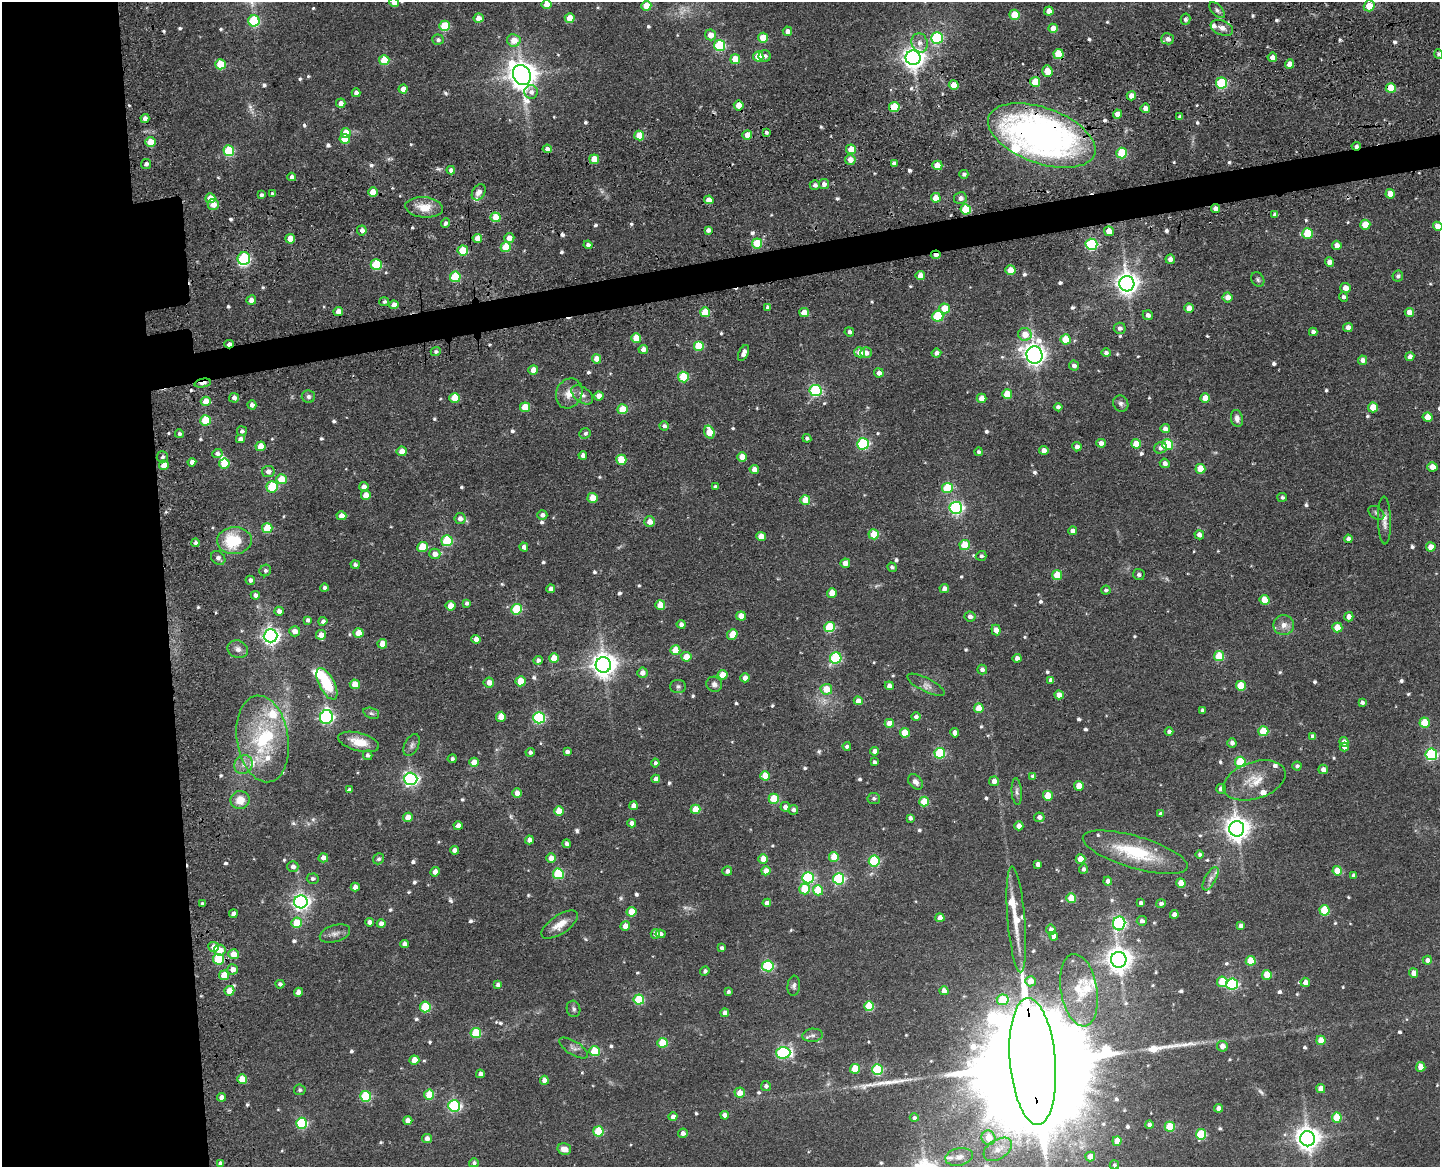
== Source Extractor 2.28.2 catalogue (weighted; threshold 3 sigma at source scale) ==
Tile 7 of 3 x 4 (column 1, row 3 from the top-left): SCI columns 305-1742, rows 1277-2441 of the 4896 x 4920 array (HDU 1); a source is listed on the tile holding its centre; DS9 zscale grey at full resolution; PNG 1442 x 1169 px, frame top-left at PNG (2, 2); each listed source drawn as its Kron ellipse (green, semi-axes under 4 px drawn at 4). Shown black and unused: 14% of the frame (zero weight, under 3 of 4 exposures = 9% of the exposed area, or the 3 px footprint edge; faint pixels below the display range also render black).
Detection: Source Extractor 2.28.2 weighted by HDU 2 'WHT'; one run over the whole footprint, this tile lists its part. Background 0.0674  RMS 0.008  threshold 0.0358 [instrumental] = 3 sigma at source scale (4.5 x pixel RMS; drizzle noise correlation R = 1.50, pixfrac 1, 0.05/0.05 arcsec/px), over >= 5 px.
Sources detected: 725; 6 too faint to see at this stretch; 2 inside a brighter object's white glare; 3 cosmic-ray / hot-pixel residue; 3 long thin detections or spike segments (spike, bleed or trail) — neither listed nor drawn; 19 inside a brighter listed object's ellipse — not listed separately; of the other 692, all 500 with FLUX_AUTO >= 1.88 (the completeness limit of this list) listed and drawn (192 fainter detections not listed), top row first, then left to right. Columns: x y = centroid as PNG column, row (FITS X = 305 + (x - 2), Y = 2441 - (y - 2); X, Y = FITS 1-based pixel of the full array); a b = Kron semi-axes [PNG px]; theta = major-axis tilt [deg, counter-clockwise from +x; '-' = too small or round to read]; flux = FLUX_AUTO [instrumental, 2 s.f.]
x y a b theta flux
394 2 4 4 - 8.2
546 4 5 4 - 10
646 6 5 5 - 17
1369 6 5 5 - 17
1217 10 10 5 -45 2.1
1049 11 4 4 - 7.3
1015 15 5 5 - 23
478 18 5 4 - 7.7
570 18 5 5 - 16
1185 19 5 5 - 2.1
254 21 5 5 - 55
445 26 5 5 - 35
1053 28 4 4 - 8.8
1222 28 12 7 -22 4.3
787 31 4 4 - 4
710 35 5 5 - 7.8
763 38 5 5 - 20
937 38 6 5 - 90
1168 39 6 5 - 4.2
438 40 6 5 - 2.4
514 40 6 6 - 12
920 43 9 8 - 4.9
720 45 5 5 - 68
1058 54 5 5 - 29
1439 54 5 4 - 2
758 56 5 5 - 25
765 56 6 6 - 2.8
1272 57 5 4 - 5.7
913 58 7 7 - 610
735 59 5 5 - 17
384 60 5 5 - 31
220 64 5 5 - 28
1290 64 5 4 - 8.7
1047 71 6 5 - 13
522 75 10 8 -63 1200
1035 82 5 5 - 22
1221 83 5 5 - 61
954 85 5 4 - 15
1391 88 5 5 - 26
403 89 4 4 - 6.1
531 92 7 6 - 3.7
356 93 4 4 - 3.9
1131 96 5 4 - 6.2
341 103 4 4 - 4.7
739 105 5 5 - 13
894 107 5 5 - 30
1145 108 5 4 - 4.9
1117 114 4 4 - 7.6
1180 117 4 3 - 2.4
145 119 4 4 - 4.4
766 132 3 3 - 2
346 133 5 5 - 17
639 135 5 5 - 19
747 135 5 4 - 12
1042 136 56 27 -20 400
345 139 5 5 - 17
150 142 5 5 - 18
1356 146 4 3 - 2.9
547 149 5 4 - 4.5
851 149 5 5 - 17
229 151 5 5 - 54
1122 153 5 5 - 45
594 159 5 4 - 17
850 160 5 5 - 7.9
894 163 4 4 - 3.3
146 164 5 5 - 2.6
937 165 5 5 - 13
451 170 4 4 - 4.1
964 174 4 4 - 2.2
292 177 4 4 - 4.5
824 184 5 5 - 4.2
815 185 5 5 - 2.6
373 192 5 4 - 14
479 192 9 6 60 4.4
272 194 4 3 - 2
1390 194 4 4 - 9
261 195 4 3 - 2.6
210 198 5 5 - 14
936 198 5 4 - 14
960 198 6 6 - 4.3
709 200 5 4 - 9
213 204 5 5 - 7.8
424 207 19 10 -5 14
966 209 5 5 - 39
1215 209 4 4 - 5.1
1275 214 4 4 - 3.7
496 217 5 5 - 20
445 223 5 4 - 2
1365 225 5 5 - 18
1438 226 5 4 - 7.7
362 230 5 5 - 4.6
708 230 4 4 - 3.2
1109 231 5 4 - 9.5
1308 234 5 5 - 35
477 238 5 4 - 10
509 238 5 5 - 6.9
290 239 5 4 - 12
757 243 5 5 - 31
1091 244 6 5 - 100
588 245 4 4 - 3.3
1337 245 4 4 - 6.4
506 247 5 5 - 25
463 250 5 5 - 28
936 255 5 3 - 3.6
244 259 6 6 - 85
1170 259 4 4 - 4.1
1329 262 5 4 - 5.2
376 265 5 5 - 48
1010 270 5 5 - 13
920 276 4 4 - 10
1398 276 5 5 - 2.1
455 277 5 5 - 50
1258 279 8 6 -57 2
1127 284 8 7 - 650
1345 288 5 5 - 6.3
1227 297 5 5 - 7.5
1344 297 5 4 - 2.3
251 300 5 4 - 6.2
384 302 5 4 - 1.9
394 305 4 4 - 6.4
768 307 4 4 - 1.9
945 308 5 5 - 18
1189 308 5 4 - 9.7
338 311 5 4 - 6.3
705 312 5 5 - 27
1409 312 5 4 - 8.2
804 313 5 4 - 10
1148 315 5 4 - 3.5
938 316 5 5 - 47
1348 327 5 4 - 4.4
1120 328 6 5 - 3
849 332 5 4 - 2.5
1313 332 4 4 - 3.1
1025 334 7 6 - 9.8
636 338 5 5 - 17
1066 339 5 5 - 23
229 344 4 3 - 4.1
699 346 5 5 - 32
643 349 5 4 - 5.1
436 352 5 4 - 2
860 352 5 5 - 7.3
744 353 8 4 65 4.4
866 353 6 5 - 5.3
936 353 5 4 - 3.4
1106 353 4 4 - 2.9
1034 355 8 8 - 570
1410 357 4 4 - 4.1
597 359 5 4 - 8.3
1363 360 4 4 - 5.4
1074 366 5 5 - 3.6
533 370 5 4 - 8.5
879 373 5 4 - 4.6
683 377 5 5 - 36
203 383 8 3 11 13
815 391 6 5 - 94
569 393 15 13 64 9.8
1007 394 5 5 - 19
582 395 12 7 -36 4.7
599 396 5 4 - 8.8
308 397 6 6 - 2.7
234 398 5 5 - 3.3
455 398 5 5 - 22
982 398 5 4 - 8.1
1205 398 5 4 - 10
206 401 5 5 - 12
1121 404 8 7 - 2.7
252 405 4 4 - 4
525 407 5 5 - 24
1058 407 4 4 - 2.8
1373 407 5 5 - 16
622 409 5 5 - 23
1428 417 5 4 - 14
1237 418 9 6 -76 3.8
205 420 5 5 - 34
664 426 5 4 - 2.5
1165 429 4 4 - 4.7
242 431 5 5 - 2.6
709 432 7 5 -70 19
585 433 6 5 - 2.2
179 434 4 4 - 2.2
807 438 4 4 - 2
240 439 4 4 - 4.2
1101 443 5 4 - 4.1
863 444 6 5 - 88
1136 444 5 5 - 13
1168 444 5 5 - 45
261 446 5 5 - 14
1077 447 4 4 - 3.8
1160 448 6 5 - 3.4
1044 450 5 4 - 7.5
402 451 5 4 - 7.7
978 452 4 4 - 1.9
217 453 5 4 - 3.1
583 455 4 4 - 5.5
162 457 6 5 - 1.9
742 457 5 4 - 11
621 460 5 5 - 27
192 462 4 4 - 4.5
1165 463 5 4 - 3.3
224 464 5 5 - 20
164 465 5 4 - 11
1432 467 5 4 - 8.4
1200 469 5 5 - 19
754 470 5 4 - 6.7
268 471 6 5 - 4.2
281 479 5 5 - 17
272 487 6 5 - 41
364 487 4 4 - 4.5
715 487 4 4 - 2.3
947 488 5 5 - 37
366 495 5 5 - 12
1282 497 5 4 - 2
593 498 5 5 - 14
805 500 5 5 - 16
956 508 6 6 - 150
1376 513 9 6 -35 2
542 515 5 5 - 3.5
341 516 5 4 - 7.2
460 519 5 5 - 5
1384 520 24 6 -88 6
649 522 5 5 - 6.9
267 528 5 5 - 24
1073 531 4 4 - 5.2
874 534 5 5 - 19
1199 535 5 4 - 5.7
761 536 5 4 - 11
1348 539 4 4 - 2.7
234 541 17 13 3 39
447 541 5 5 - 52
195 543 4 4 - 2.1
965 545 5 5 - 22
422 547 5 5 - 30
524 547 4 4 - 4.2
1431 547 5 4 - 9.4
435 554 6 5 - 6.2
981 556 5 5 - 2.1
218 558 8 6 -40 3.2
845 563 4 4 - 6.4
355 565 4 4 - 2
892 567 5 4 - 1.9
265 570 6 5 - 1.9
1139 574 6 5 - 2.2
1057 575 5 5 - 20
250 580 4 4 - 3.2
324 588 4 4 - 2.5
944 588 4 4 - 4
551 589 4 4 - 3.2
1106 590 5 4 - 1.9
832 593 5 5 - 10
255 595 4 4 - 3.3
1264 600 5 5 - 18
467 603 4 4 - 2.5
660 605 5 5 - 15
450 606 5 4 - 14
517 609 5 5 - 47
279 611 4 4 - 3.6
741 616 5 4 - 9.7
970 616 5 5 - 3.8
1349 617 4 4 - 5.8
308 620 4 4 - 2.5
323 621 4 4 - 2.7
681 624 4 4 - 3.4
1284 625 10 10 - 6.3
830 627 5 5 - 44
1337 627 5 4 - 14
996 630 5 4 - 6.7
295 631 5 5 - 6
359 633 5 4 - 13
732 634 5 5 - 12
321 635 5 5 - 7.6
271 636 7 6 - 330
476 639 4 4 - 5.3
382 644 5 5 - 9.6
238 649 10 8 -22 4.2
675 650 5 5 - 19
1219 656 5 5 - 29
686 657 5 5 - 11
554 658 5 5 - 17
836 658 6 5 - 77
1017 658 4 4 - 3.7
538 660 4 4 - 3
603 665 7 7 - 800
982 669 5 5 - 2.8
642 673 5 5 - 5
722 675 5 4 - 15
745 678 4 4 - 5.3
1051 680 4 4 - 3.5
521 681 5 5 - 22
489 682 5 5 - 7.1
327 684 17 7 -62 38
355 684 5 4 - 13
714 684 8 7 - 3.2
926 685 21 6 -26 5
678 686 8 6 0 2.5
889 686 4 4 - 4.1
1241 686 5 5 - 24
826 689 6 5 - 14
1059 695 5 4 - 6.6
858 701 4 4 - 7
1362 702 4 4 - 2.6
979 708 5 4 - 15
1202 710 4 3 - 2.1
371 713 8 5 -18 1.9
326 717 7 6 - 170
501 717 5 5 - 13
916 717 4 4 - 2.2
539 718 6 5 - 88
889 723 5 4 - 10
1425 723 5 5 - 21
1169 731 4 4 - 2.5
1263 731 5 5 - 27
905 733 5 5 - 14
955 733 5 4 - 4.1
1313 736 4 4 - 3.4
263 739 44 26 -81 70
359 742 21 9 -15 12
1344 742 5 4 - 5.1
1232 743 5 4 - 3.4
412 745 12 7 62 3.1
847 746 4 4 - 1.9
1344 747 4 4 - 3.7
874 751 4 4 - 3.8
530 752 4 4 - 2.3
567 752 4 4 - 2.9
940 753 5 5 - 62
1431 754 6 5 - 100
368 755 5 4 - 2.1
452 759 4 4 - 1.9
474 762 5 4 - 11
874 762 4 3 - 2.1
1240 762 5 5 - 45
655 763 4 4 - 2.2
244 765 10 8 44 5.2
1297 766 4 4 - 2.1
1323 769 5 5 - 4.2
765 776 5 4 - 16
1033 776 4 4 - 2.5
411 779 6 6 - 210
656 779 4 4 - 4.7
1254 780 32 18 18 22
994 781 5 5 - 4.9
916 782 9 6 -48 3.6
1079 786 5 4 - 12
1221 789 5 4 - 4.7
349 790 4 4 - 3.1
1017 792 13 5 -86 2.7
517 793 4 4 - 7.8
1048 796 5 5 - 20
874 798 6 5 - 2.2
774 799 5 5 - 34
240 800 9 9 - 12
924 802 5 5 - 25
633 806 4 4 - 5.6
785 807 5 5 - 5.1
695 809 5 4 - 18
793 810 5 5 - 2.9
559 811 5 5 - 17
1160 814 4 4 - 1.9
408 817 5 4 - 10
1039 817 5 4 - 3.6
910 818 4 4 - 2.6
632 823 4 4 - 4
458 826 4 4 - 5.8
1019 826 4 4 - 5.8
1237 829 8 7 - 760
529 840 4 4 - 4
567 844 4 4 - 3.3
455 850 4 4 - 4.6
1135 852 54 16 -16 47
1200 855 4 4 - 1.9
834 857 5 5 - 19
323 858 5 4 - 5.2
551 858 5 4 - 9.2
378 859 6 5 - 2
763 859 5 4 - 12
1080 859 5 4 - 13
874 861 5 5 - 57
1038 864 4 4 - 4.1
293 867 5 5 - 3.6
1083 869 5 4 - 2.1
727 871 5 4 - 3.2
766 871 4 4 - 8.4
1337 871 5 4 - 16
435 872 5 4 - 4.9
558 874 5 5 - 48
1354 875 4 4 - 3
808 878 6 5 - 95
313 879 6 5 - 2.2
839 879 5 5 - 92
1210 879 13 5 61 3.5
1108 881 4 4 - 3.1
1181 883 5 4 - 12
355 887 4 4 - 5.4
804 889 5 5 - 31
818 890 5 5 - 29
1071 898 5 5 - 20
301 902 7 6 - 350
767 903 4 4 - 4.4
1141 903 4 4 - 3.1
1161 903 5 4 - 2.8
202 904 4 3 - 2.1
1324 910 5 5 - 34
631 912 5 5 - 18
233 914 4 4 - 4.3
1174 914 4 4 - 5.5
940 918 4 4 - 6.4
1016 919 53 8 -85 21
1142 921 5 5 - 3.9
369 922 4 4 - 4
296 923 5 5 - 21
1119 923 7 6 - 140
381 924 4 4 - 4.7
560 925 21 9 34 9.9
625 926 5 4 - 7.7
1241 926 4 4 - 3.4
1051 930 5 5 - 4
335 933 15 8 17 4.9
655 934 5 5 - 4.5
661 934 5 4 - 2.4
1054 936 4 4 - 5.1
404 944 4 4 - 4.6
214 947 5 5 - 7.8
722 948 4 4 - 2.4
220 950 6 5 - 9.2
234 954 5 5 - 11
219 959 5 5 - 52
1119 960 8 8 - 830
1427 960 4 4 - 4.2
1251 961 5 5 - 25
768 966 5 5 - 69
233 969 5 5 - 6.7
705 971 5 4 - 2.7
1414 973 5 4 - 6.3
224 975 5 5 - 15
1267 975 5 5 - 17
1030 981 5 5 - 10
1222 982 5 5 - 28
1305 982 4 4 - 6.1
280 984 4 4 - 2.8
1232 984 6 5 - 99
498 985 4 4 - 3.3
794 986 10 6 84 2.5
1079 990 36 18 -80 27
229 991 5 4 - 12
944 991 4 4 - 5.5
298 992 4 4 - 5.7
728 992 4 4 - 1.9
639 1000 5 5 - 46
1003 1000 6 5 - 30
869 1006 5 5 - 36
425 1007 5 5 - 43
573 1009 8 6 -73 2.2
725 1013 4 4 - 4.9
476 1033 5 5 - 42
813 1035 10 6 5 3.1
1321 1040 4 4 - 14
662 1043 5 5 - 30
1222 1046 5 5 - 6.6
573 1048 16 6 -32 3.9
594 1051 5 5 - 33
783 1053 7 6 - 110
414 1060 5 4 - 15
1033 1061 63 23 -85 70000
1421 1067 5 4 - 10
855 1069 5 5 - 20
877 1070 5 5 - 59
480 1074 4 4 - 3.8
242 1079 5 4 - 16
544 1080 4 4 - 7.9
766 1086 5 5 - 2.9
1321 1089 4 4 - 9.4
300 1090 6 5 - 1.9
740 1093 5 5 - 9.7
429 1094 5 5 - 23
366 1096 5 5 - 52
222 1097 4 4 - 4.8
454 1106 6 5 - 130
1219 1108 4 4 - 5.2
725 1115 4 4 - 6.1
673 1117 4 4 - 4.6
914 1118 4 4 - 2.3
1337 1118 5 5 - 21
408 1120 4 4 - 7
301 1123 5 5 - 76
1149 1125 4 4 - 3.7
1170 1127 5 5 - 32
598 1131 5 5 - 37
683 1133 5 5 - 4
1201 1134 5 5 - 40
427 1138 5 4 - 4.7
988 1138 7 6 - 12
1307 1139 7 7 - 730
1117 1141 5 4 - 13
564 1149 7 5 -14 6
998 1149 16 9 33 10
959 1157 14 8 12 5.6
1090 1157 5 5 - 8.6
220 1163 4 4 - 2.8
474 1163 5 4 - 2.1
1114 1165 5 4 - 1.9
Overlapping masked pixels (flux is a lower limit): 13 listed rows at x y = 1058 54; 1391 88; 1042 136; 1356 146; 547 149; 966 209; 1215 209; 290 239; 1091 244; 936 255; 229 344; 203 383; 1033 1061
Isophote crosses this tile's border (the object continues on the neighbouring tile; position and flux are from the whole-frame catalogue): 5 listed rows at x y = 394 2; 546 4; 1369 6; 1439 54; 1438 226